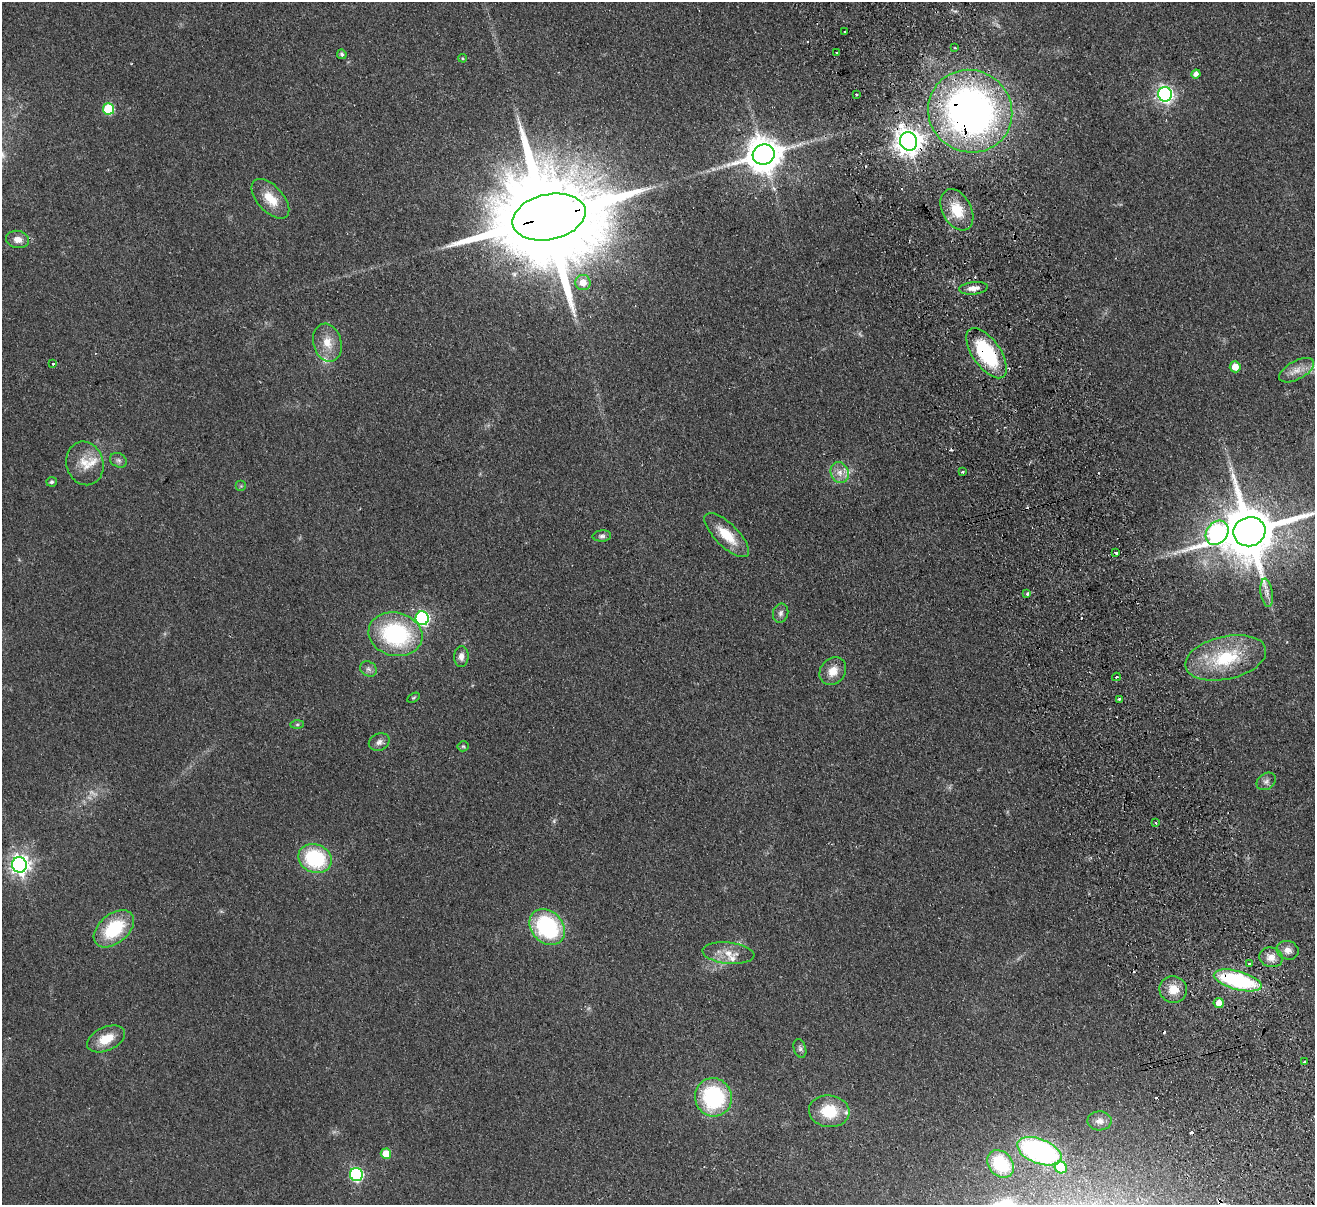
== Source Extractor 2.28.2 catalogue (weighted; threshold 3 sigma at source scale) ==
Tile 6 of 4 x 4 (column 2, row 2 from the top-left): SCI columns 1369-2681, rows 2699-3901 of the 5362 x 5274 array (HDU 1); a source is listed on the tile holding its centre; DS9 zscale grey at full resolution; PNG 1317 x 1207 px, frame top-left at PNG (2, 2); each listed source drawn as its Kron ellipse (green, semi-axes under 4 px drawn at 4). Shown black and unused: <1% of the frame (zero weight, under 2 of 3 exposures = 3% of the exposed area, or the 3 px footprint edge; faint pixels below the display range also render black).
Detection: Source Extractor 2.28.2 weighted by HDU 2 'WHT'; one run over the whole footprint, this tile lists its part. Background 0.101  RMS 0.0086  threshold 0.0385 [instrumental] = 3 sigma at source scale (4.5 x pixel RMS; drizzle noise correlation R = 1.50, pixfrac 1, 0.05/0.05 arcsec/px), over >= 5 px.
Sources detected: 88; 3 too faint to see at this stretch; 9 cosmic-ray / hot-pixel residue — neither listed nor drawn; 3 inside a brighter listed object's ellipse — not listed separately; the other 73 listed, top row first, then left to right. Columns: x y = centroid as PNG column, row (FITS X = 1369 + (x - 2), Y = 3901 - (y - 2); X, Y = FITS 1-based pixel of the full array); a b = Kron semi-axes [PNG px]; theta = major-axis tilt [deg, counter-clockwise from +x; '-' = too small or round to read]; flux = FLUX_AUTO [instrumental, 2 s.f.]
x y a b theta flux
845 32 3 2 - 1.7
955 48 2 2 - 0.99
836 53 3 2 - 1.3
342 54 5 4 - 2.1
463 58 4 3 - 0.95
1196 74 4 4 - 4.1
1165 94 7 7 - 260
857 95 3 2 - 1
108 109 6 5 - 45
970 111 42 41 - 420
909 141 9 8 - 950
764 155 11 10 - 1900
270 199 24 13 -47 17
957 210 22 14 -62 22
549 217 37 22 12 28000
18 239 11 8 -12 6.4
583 283 8 7 - 9.8
973 288 14 6 6 6
327 343 19 14 -74 14
987 353 29 14 -55 68
53 364 4 3 - 1.3
1235 367 5 5 - 9.8
1297 370 19 9 28 9
118 460 9 7 -31 2.6
85 463 22 18 -74 17
962 472 3 2 - 2
840 473 11 9 -68 6.9
52 482 5 5 - 1.6
241 486 5 5 - 1.3
1249 532 16 14 18 6300
1217 533 13 10 54 200
727 535 29 11 -45 22
602 536 9 5 4 2.3
1116 553 3 3 - 13
1267 593 14 6 -81 4.5
1027 594 4 3 - 3.1
781 613 10 7 76 3
422 618 7 6 - 140
395 634 27 21 -13 97
461 657 10 7 88 4.9
1226 658 41 21 13 55
368 669 9 7 -33 3.1
833 671 15 12 52 11
1116 677 4 3 - 0.93
413 698 7 4 31 1.2
1119 699 3 3 - 1.5
297 724 7 4 0 1.5
379 742 11 8 25 4.1
463 746 5 5 - 1.2
1266 781 10 8 35 3.5
1156 823 3 2 - 1.5
315 859 17 14 -22 68
20 865 8 7 - 430
547 927 20 15 -46 89
114 929 23 14 39 46
1288 950 11 9 -16 5.3
728 953 26 10 -6 12
1271 957 12 9 -15 7.2
1250 964 4 3 - 5.4
1238 980 24 9 -15 94
1173 989 14 13 - 13
1219 1003 5 5 - 7.5
106 1039 20 11 24 17
800 1048 10 6 -72 2.6
1304 1062 3 3 - 1.7
713 1097 19 18 - 89
829 1111 20 16 -6 30
1100 1121 12 9 2 5.2
1039 1151 23 12 -21 160
386 1154 5 5 - 16
1001 1164 15 12 -48 43
1061 1167 6 6 - 25
356 1174 6 6 - 120
Overlapping masked pixels (flux is a lower limit): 5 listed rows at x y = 970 111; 909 141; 549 217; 987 353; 1238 980
Isophote crosses this tile's border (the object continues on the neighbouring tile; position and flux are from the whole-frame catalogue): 1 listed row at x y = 1249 532